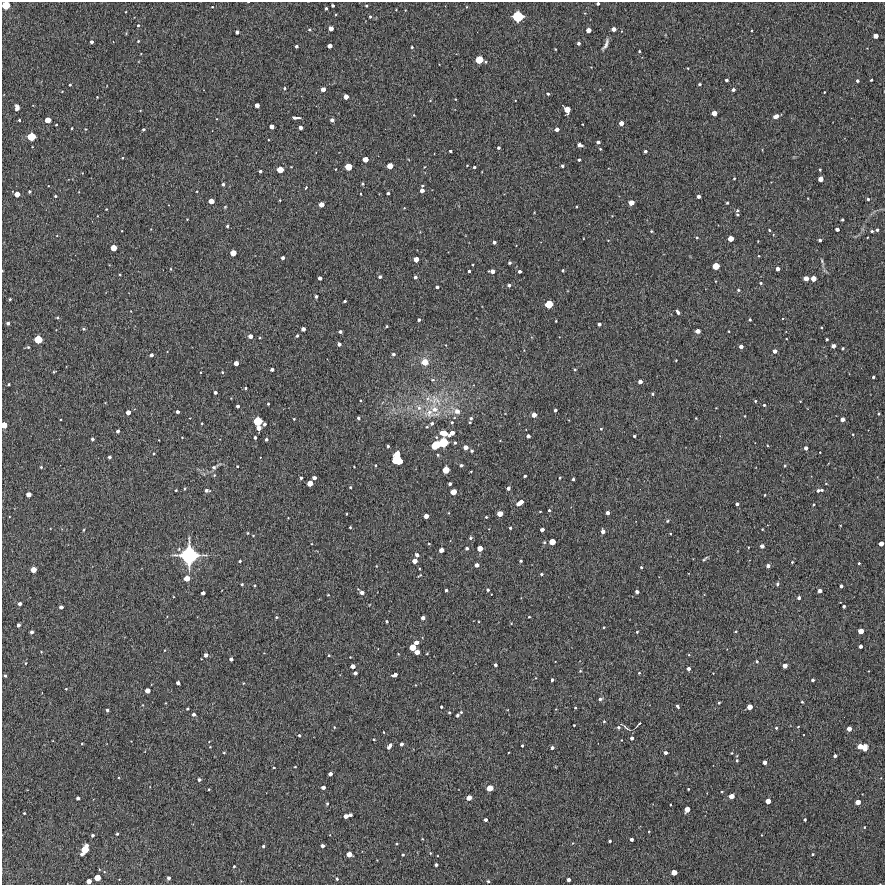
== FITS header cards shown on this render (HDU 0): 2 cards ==
NAXIS1  =                  883 /Length X axis
NAXIS2  =                  883 /Length Y axis

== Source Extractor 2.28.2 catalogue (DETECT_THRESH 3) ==
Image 883 x 883 px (HDU 0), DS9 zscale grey, 1 PNG px = 1 image px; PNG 887 x 887 px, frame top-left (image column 1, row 883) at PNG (2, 2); no overlay
Background 2590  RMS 230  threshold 679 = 3 sigma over >= 5 px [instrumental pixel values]
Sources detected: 450; all 450 listed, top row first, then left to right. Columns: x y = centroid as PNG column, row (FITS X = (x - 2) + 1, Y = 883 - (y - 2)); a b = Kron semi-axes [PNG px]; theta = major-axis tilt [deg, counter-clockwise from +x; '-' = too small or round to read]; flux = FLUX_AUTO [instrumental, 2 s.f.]
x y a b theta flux
598 3 3 3 - 3.2e+04
6 5 6 5 - 3.3e+05
333 5 3 3 - 2.6e+04
366 6 3 3 - 1.8e+04
212 7 3 3 - 1.0e+04
326 8 3 3 - 2.5e+04
396 10 3 2 - 8.7e+03
405 10 2 2 - 8.7e+03
518 16 8 7 - 6.1e+05
370 17 3 3 - 2.0e+04
138 25 4 3 - 2.0e+04
331 28 4 4 - 8.7e+04
309 29 4 4 - 1.8e+04
614 29 4 4 - 7.2e+04
588 30 4 4 - 1.0e+05
237 32 4 4 - 4.8e+04
876 36 4 4 - 1.0e+05
138 41 3 3 - 1.5e+04
91 42 3 3 - 4.5e+04
579 43 3 3 - 3.6e+04
606 45 16 4 64 5.9e+04
296 46 3 3 - 3.4e+04
330 46 4 4 - 8.3e+04
412 47 3 2 - 1.8e+04
555 49 2 2 - 1.2e+04
639 51 3 2 - 1.6e+04
479 60 6 5 - 2.8e+05
726 80 3 3 - 3.4e+04
871 80 3 3 - 2.1e+04
857 81 3 3 - 2.6e+04
700 84 3 3 - 2.3e+04
70 85 3 2 - 1.7e+04
284 88 4 3 - 2.0e+04
323 89 4 4 - 8.5e+04
733 90 4 3 - 3.9e+04
824 92 3 2 - 1.1e+04
548 94 4 3 - 2.2e+04
97 97 2 2 - 1.2e+04
346 97 4 4 - 9.6e+04
257 105 4 4 - 7.8e+04
17 107 6 4 -84 5.5e+04
567 110 6 5 - 1.9e+05
714 113 5 4 - 1.2e+05
414 115 4 3 - 1.1e+04
776 116 5 4 - 1.1e+05
296 118 8 3 -3 5.9e+04
19 120 3 3 - 1.8e+04
48 120 5 4 - 1.6e+05
332 120 4 4 - 4.7e+04
621 123 4 4 - 9.2e+04
56 125 3 2 - 1.2e+04
272 126 4 4 - 8.4e+04
300 127 4 3 - 6.0e+04
72 128 3 2 - 1.5e+04
85 129 4 3 - 1.2e+04
143 129 3 3 - 2.5e+04
557 129 4 4 - 6.6e+04
31 137 6 5 - 3.2e+05
598 142 4 3 - 3.9e+04
580 145 5 4 - 6.5e+04
498 148 3 3 - 2.8e+04
600 149 3 2 - 1.4e+04
450 151 3 3 - 2.1e+04
645 151 3 3 - 3.2e+04
122 158 3 2 - 1.1e+04
365 159 4 4 - 1.2e+05
579 160 3 3 - 2.5e+04
467 165 3 2 - 1.0e+04
390 166 5 4 - 1.6e+05
562 166 3 3 - 2.6e+04
348 167 5 5 - 2.4e+05
424 167 3 2 - 1.0e+04
474 167 3 3 - 2.2e+04
280 170 5 5 - 2.0e+05
820 170 3 2 - 1.6e+04
260 171 3 3 - 3.1e+04
734 178 3 3 - 1.4e+04
820 179 4 4 - 1.0e+05
223 184 3 3 - 2.8e+04
362 184 4 3 - 1.8e+04
422 185 3 2 - 1.6e+04
306 188 3 2 - 1.9e+04
422 190 4 4 - 6.6e+04
29 191 3 3 - 2.2e+04
197 191 3 2 - 1.1e+04
388 193 3 3 - 2.5e+04
17 194 5 4 - 1.2e+05
360 194 3 2 - 1.2e+04
55 196 3 3 - 1.8e+04
698 196 4 3 - 5.0e+04
868 199 3 3 - 2.3e+04
280 200 3 2 - 1.1e+04
211 201 5 4 - 1.2e+05
631 202 5 4 - 1.2e+05
727 203 3 3 - 2.0e+04
321 204 4 4 - 1.1e+05
576 206 3 2 - 1.4e+04
225 207 5 3 - 1.4e+04
404 208 3 3 - 9.6e+03
106 209 4 3 - 1.1e+04
737 210 4 3 - 2.2e+04
737 215 3 2 - 1.9e+04
187 219 2 2 - 9.1e+03
842 220 3 3 - 2.2e+04
227 226 3 3 - 2.3e+04
837 229 4 3 - 4.9e+04
769 230 4 3 - 1.6e+04
877 230 3 3 - 2.7e+04
651 231 3 3 - 1.5e+04
872 231 3 3 - 2.4e+04
697 237 4 3 - 1.8e+04
731 239 5 4 - 1.5e+05
820 240 3 3 - 3.4e+04
494 242 4 3 - 4.0e+04
114 248 5 5 - 1.7e+05
233 253 5 4 - 1.6e+05
759 256 3 3 - 1.2e+04
283 258 4 3 - 4.7e+04
416 259 4 4 - 1.2e+05
822 261 15 4 -71 4.4e+04
510 263 3 3 - 2.7e+04
716 266 5 5 - 2.2e+05
171 269 4 3 - 1.3e+04
778 269 4 4 - 6.2e+04
563 270 3 3 - 2.1e+04
469 271 3 3 - 2.5e+04
492 271 5 4 - 8.7e+04
519 271 3 3 - 3.6e+04
120 275 3 2 - 1.1e+04
380 277 4 4 - 3.1e+04
415 277 4 4 - 3.7e+04
320 278 4 3 - 5.4e+04
806 278 4 4 - 1.1e+05
813 278 4 4 - 1.2e+05
761 283 4 4 - 2.1e+04
509 285 4 4 - 3.2e+04
437 287 3 3 - 3.3e+04
738 290 4 4 - 1.9e+04
316 296 3 3 - 2.8e+04
10 299 3 3 - 1.7e+04
345 301 3 3 - 2.2e+04
549 304 6 5 - 3.1e+05
678 312 5 3 - 5.4e+04
57 318 4 3 - 1.7e+04
750 319 3 3 - 2.0e+04
419 320 3 3 - 3.1e+04
556 321 3 2 - 1.2e+04
8 323 3 3 - 3.4e+04
599 324 4 3 - 4.3e+04
386 326 3 2 - 1.7e+04
84 329 4 3 - 2.1e+04
303 329 4 4 - 6.9e+04
698 331 4 4 - 8.6e+04
729 331 3 2 - 1.0e+04
340 332 3 3 - 3.7e+04
250 336 4 4 - 7.3e+04
297 336 3 3 - 2.1e+04
38 339 6 6 - 3.3e+05
786 339 3 2 - 9.4e+03
827 339 3 3 - 2.2e+04
339 344 4 4 - 4.5e+04
446 345 3 2 - 9.7e+03
741 346 4 4 - 5.4e+04
833 346 4 4 - 3.4e+04
28 347 4 3 - 2.1e+04
843 348 3 3 - 2.2e+04
775 351 4 4 - 6.2e+04
393 354 4 4 - 2.9e+04
151 355 4 3 - 4.1e+04
676 360 3 2 - 1.2e+04
425 362 7 6 - 1.9e+05
236 363 4 4 - 8.3e+04
575 369 4 3 - 1.7e+04
272 370 4 3 - 4.3e+04
54 372 3 2 - 1.5e+04
222 372 4 3 - 1.6e+04
873 377 3 3 - 2.5e+04
433 380 6 4 0 2.1e+04
640 382 4 4 - 6.5e+04
8 384 3 3 - 2.1e+04
245 388 3 3 - 1.9e+04
215 392 3 3 - 3.7e+04
652 394 3 3 - 2.4e+04
436 400 22 15 -52 3.6e+05
755 401 3 3 - 1.7e+04
268 404 3 3 - 1.6e+04
764 405 3 3 - 2.0e+04
238 406 3 3 - 3.9e+04
419 408 8 6 -75 7.5e+04
435 409 21 11 -64 2.6e+05
555 410 3 3 - 3.4e+04
457 411 8 7 - 9.1e+04
128 412 4 4 - 9.1e+04
177 412 3 3 - 3.9e+04
429 413 16 13 -10 2.4e+05
879 414 3 3 - 1.7e+04
534 415 4 4 - 1.0e+05
745 416 3 2 - 1.0e+04
358 418 3 3 - 3.0e+04
471 418 4 3 - 2.7e+04
696 418 3 2 - 1.1e+04
294 419 3 2 - 1.4e+04
842 419 4 4 - 7.6e+04
258 421 6 6 - 3.8e+05
452 422 4 4 - 2.0e+04
470 422 3 2 - 1.4e+04
202 423 2 2 - 1.1e+04
432 423 4 3 - 3.4e+04
264 424 3 3 - 3.3e+04
4 425 5 4 - 1.8e+05
427 427 4 3 - 1.6e+04
259 428 4 4 - 8.5e+04
601 429 3 3 - 1.6e+04
118 431 3 3 - 3.9e+04
444 433 8 5 -11 1.7e+05
452 433 7 4 37 1.0e+05
853 434 3 2 - 1.0e+04
528 436 4 4 - 5.1e+04
634 436 3 3 - 2.1e+04
182 437 3 2 - 8.8e+03
255 437 3 3 - 3.3e+04
92 439 3 3 - 3.3e+04
266 439 3 3 - 3.0e+04
443 442 7 6 - 4.4e+05
455 443 4 3 - 2.4e+04
435 445 7 5 42 4.1e+05
767 445 3 2 - 1.2e+04
388 446 3 3 - 2.3e+04
466 447 4 4 - 8.3e+04
806 448 4 3 - 4.9e+04
472 451 4 3 - 2.7e+04
820 452 2 2 - 8.5e+03
154 453 3 3 - 1.5e+04
438 455 3 3 - 1.8e+04
109 457 3 3 - 3.4e+04
397 459 11 8 -81 7.2e+05
375 465 3 2 - 1.2e+04
461 465 3 3 - 2.8e+04
785 465 3 3 - 1.7e+04
237 466 3 2 - 1.3e+04
41 467 4 4 - 1.9e+04
215 467 16 6 29 7.5e+04
354 467 2 2 - 9.3e+03
446 470 5 5 - 2.2e+05
471 471 3 2 - 1.0e+04
214 475 4 4 - 1.5e+04
525 476 3 3 - 2.3e+04
301 478 3 3 - 2.2e+04
314 478 4 3 - 5.9e+04
560 478 3 2 - 1.5e+04
573 479 3 3 - 2.3e+04
310 483 5 4 - 1.4e+05
450 484 3 3 - 3.7e+04
350 487 3 2 - 1.6e+04
508 488 4 3 - 4.9e+04
184 489 4 3 - 1.4e+04
176 490 3 2 - 1.4e+04
207 490 5 4 - 4.5e+04
818 490 5 4 - 3.0e+04
822 490 3 3 - 2.1e+04
453 492 5 4 - 1.5e+05
29 494 4 4 - 1.0e+05
765 495 3 2 - 1.2e+04
520 503 7 4 31 1.3e+05
737 504 3 3 - 3.3e+04
813 504 3 3 - 1.7e+04
549 510 3 3 - 2.0e+04
540 511 3 2 - 9.6e+03
500 513 5 4 - 1.4e+05
608 513 3 3 - 4.7e+04
346 514 3 2 - 1.2e+04
426 516 4 4 - 9.0e+04
486 517 3 3 - 1.6e+04
667 521 4 3 - 1.6e+04
350 527 3 3 - 1.5e+04
510 528 3 3 - 2.3e+04
542 529 4 3 - 5.2e+04
762 529 3 2 - 1.2e+04
84 530 4 3 - 1.6e+04
603 531 4 4 - 6.6e+04
247 533 3 3 - 1.5e+04
253 535 4 2 - 1.0e+04
470 538 5 4 - 2.4e+04
544 542 4 3 - 1.9e+04
552 542 5 5 - 1.8e+05
429 544 3 3 - 1.5e+04
881 544 4 4 - 8.4e+04
762 546 4 4 - 6.1e+04
748 547 3 2 - 8.6e+03
467 548 4 4 - 3.2e+04
480 548 5 4 - 1.4e+05
441 550 4 4 - 8.9e+04
189 555 14 13 - 1.7e+06
417 555 4 4 - 5.0e+04
705 559 8 3 42 2.3e+04
240 561 3 3 - 2.0e+04
414 561 4 4 - 1.0e+05
521 561 3 3 - 2.4e+04
792 562 3 3 - 1.4e+04
859 563 3 2 - 1.6e+04
477 565 4 4 - 6.1e+04
768 566 4 3 - 4.8e+04
641 567 3 3 - 1.8e+04
33 570 5 4 - 1.5e+05
541 574 3 3 - 2.1e+04
419 575 6 2 32 1.5e+04
186 578 5 5 - 1.5e+05
242 584 3 3 - 2.1e+04
777 584 4 4 - 2.8e+04
255 585 3 2 - 1.2e+04
841 586 4 3 - 4.0e+04
446 590 3 3 - 2.8e+04
488 590 4 3 - 2.5e+04
820 591 4 3 - 5.7e+04
637 592 4 3 - 4.1e+04
203 593 4 4 - 5.1e+04
362 593 5 4 - 6.0e+04
328 595 3 2 - 1.2e+04
799 598 3 3 - 3.7e+04
20 604 4 3 - 4.8e+04
844 606 3 3 - 2.8e+04
61 607 4 4 - 5.2e+04
276 617 4 3 - 1.9e+04
529 617 3 2 - 1.4e+04
423 618 4 3 - 5.7e+04
387 621 3 3 - 2.3e+04
511 623 4 3 - 1.1e+04
18 625 4 3 - 4.7e+04
604 627 2 2 - 1.2e+04
736 631 3 2 - 1.7e+04
861 631 4 4 - 1.3e+05
32 632 3 3 - 4.1e+04
637 632 3 3 - 1.6e+04
416 642 4 4 - 7.3e+04
860 646 4 3 - 5.2e+04
413 647 5 5 - 1.8e+05
41 652 4 2 - 9.9e+03
417 652 4 4 - 9.9e+04
427 654 3 2 - 1.3e+04
206 655 4 4 - 5.9e+04
329 655 4 3 - 1.4e+04
689 655 4 3 - 1.3e+04
350 657 2 2 - 9.5e+03
231 659 4 4 - 5.3e+04
757 661 4 3 - 2.0e+04
25 663 4 2 - 1.4e+04
495 665 3 3 - 3.9e+04
353 666 4 4 - 9.2e+04
785 666 4 4 - 8.4e+04
688 669 4 4 - 5.4e+04
580 671 4 3 - 1.5e+04
355 673 4 3 - 4.8e+04
639 673 3 3 - 1.5e+04
394 675 6 4 18 7.2e+04
5 676 3 3 - 2.3e+04
552 680 3 3 - 2.8e+04
813 680 3 3 - 3.3e+04
178 683 4 3 - 4.9e+04
243 683 4 3 - 1.1e+04
416 685 4 2 - 8.3e+03
66 689 3 2 - 1.1e+04
147 690 4 4 - 1.0e+05
600 699 4 4 - 3.2e+04
802 702 3 2 - 1.7e+04
165 703 3 2 - 9.8e+03
719 703 3 3 - 1.7e+04
677 706 4 3 - 2.6e+04
441 707 3 3 - 2.0e+04
750 707 4 4 - 1.2e+05
575 708 3 2 - 1.5e+04
187 709 3 3 - 1.9e+04
107 710 3 3 - 3.1e+04
449 712 3 3 - 1.6e+04
461 712 4 4 - 1.7e+04
193 714 3 3 - 4.5e+04
458 715 3 3 - 3.4e+04
604 721 4 3 - 1.6e+04
639 724 6 2 49 1.9e+04
574 725 3 3 - 1.2e+04
334 727 4 3 - 1.2e+04
618 727 5 4 - 2.8e+04
798 727 3 3 - 1.2e+04
626 728 12 4 -38 3.2e+04
776 728 3 3 - 1.9e+04
849 729 4 4 - 9.1e+04
384 732 3 2 - 1.0e+04
299 735 4 3 - 2.3e+04
632 738 3 3 - 4.2e+04
374 739 4 3 - 1.4e+04
82 743 3 2 - 1.2e+04
401 744 4 3 - 4.5e+04
389 746 7 3 57 7.2e+04
522 746 3 3 - 2.0e+04
860 746 6 5 - 1.3e+05
210 747 3 2 - 8.8e+03
865 747 7 4 77 1.0e+05
552 748 4 3 - 3.9e+04
224 753 3 3 - 1.3e+04
666 753 4 3 - 4.2e+04
731 753 3 3 - 1.2e+04
835 756 4 3 - 4.1e+04
737 760 4 3 - 2.1e+04
765 762 4 4 - 6.5e+04
295 767 3 2 - 1.0e+04
274 768 3 2 - 1.4e+04
330 774 4 3 - 5.3e+04
199 780 4 3 - 3.5e+04
323 787 4 3 - 5.7e+04
490 788 5 5 - 1.8e+05
209 789 3 2 - 1.6e+04
688 789 3 3 - 1.4e+04
722 792 3 2 - 1.3e+04
731 796 5 4 - 1.1e+05
78 798 3 3 - 4.1e+04
469 798 5 4 - 1.2e+05
768 801 4 4 - 1.1e+05
858 802 4 4 - 1.1e+05
327 803 4 3 - 1.9e+04
687 809 5 4 - 1.4e+05
24 813 3 3 - 1.5e+04
350 815 3 3 - 3.8e+04
346 816 4 4 - 8.0e+04
485 820 3 3 - 4.0e+04
805 820 3 3 - 2.2e+04
864 827 3 3 - 1.3e+04
117 834 3 3 - 1.9e+04
93 835 4 3 - 2.9e+04
762 835 3 2 - 8.8e+03
422 839 3 2 - 9.5e+03
631 839 3 3 - 4.3e+04
610 841 3 3 - 2.6e+04
573 843 4 3 - 1.1e+04
397 844 3 2 - 1.4e+04
263 846 3 3 - 2.5e+04
322 846 3 3 - 4.4e+04
85 849 8 5 60 3.0e+05
430 853 4 4 - 1.4e+04
82 854 4 2 - 2.6e+04
349 854 5 4 - 1.3e+05
813 854 3 2 - 1.8e+04
403 855 3 3 - 1.8e+04
436 865 3 3 - 3.5e+04
234 866 3 3 - 1.7e+04
674 872 5 4 - 1.4e+05
97 878 5 5 - 1.9e+05
169 878 4 3 - 3.6e+04
337 879 4 3 - 2.3e+04
568 880 3 3 - 5.0e+04
89 881 4 4 - 9.8e+04
488 881 3 3 - 2.4e+04
At the frame edge (FLAGS 8, measured only in part): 4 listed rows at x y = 598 3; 6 5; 4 425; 89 881

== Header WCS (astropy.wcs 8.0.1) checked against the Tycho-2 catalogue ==
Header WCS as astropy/WCSLIB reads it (CRVAL/CRPIX/CD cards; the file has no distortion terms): RA---TAN/DEC--TAN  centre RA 17:24:43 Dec -34:12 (261.18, -34.20 deg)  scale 1.7 arcsec/px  FOV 25.0' x 25.0'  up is -2 deg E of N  parity normal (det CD < 0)
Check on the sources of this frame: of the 60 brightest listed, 10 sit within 2.3 arcsec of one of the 11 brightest Tycho-2 stars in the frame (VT <= 11.53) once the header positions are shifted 1.70 arcsec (1.40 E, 0.96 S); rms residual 0.75 arcsec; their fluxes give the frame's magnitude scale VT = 24.85 - 2.5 log10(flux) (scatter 0.10 mag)
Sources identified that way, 10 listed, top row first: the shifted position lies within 2.3 arcsec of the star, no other Tycho-2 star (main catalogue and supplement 1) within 4.6 arcsec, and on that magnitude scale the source's flux lands within +1.5 / -3 mag of the star's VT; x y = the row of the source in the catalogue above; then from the Tycho-2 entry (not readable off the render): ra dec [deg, ICRS J2000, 3 dp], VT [Tycho-2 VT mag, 2 dp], TYC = Tycho-2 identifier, HIP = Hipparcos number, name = IAU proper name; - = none
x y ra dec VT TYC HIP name
6 5 261.424 -33.987 10.92 7383-152-1 - -
518 16 261.133 -33.999 9.69 7383-138-1 - -
479 60 261.155 -34.019 11.37 7383-197-1 - -
31 137 261.411 -34.050 11.09 7383-281-1 - -
549 304 261.119 -34.135 11.34 7383-284-1 - -
38 339 261.411 -34.145 10.97 7383-462-1 - -
258 421 261.287 -34.187 10.89 7383-162-1 - -
443 442 261.181 -34.199 10.78 7383-7-1 - -
446 470 261.180 -34.212 11.53 7383-421-1 - -
189 555 261.328 -34.249 7.15 7383-523-1 - -